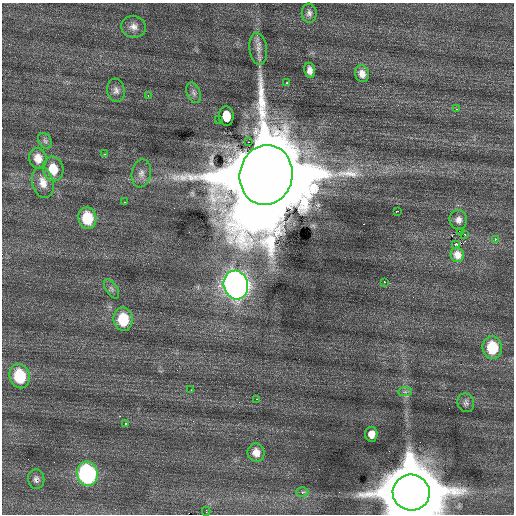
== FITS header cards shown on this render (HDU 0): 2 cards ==
NAXIS1  =                  512 / Axis length
NAXIS2  =                  512 / Axis length

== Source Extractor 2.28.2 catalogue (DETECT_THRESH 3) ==
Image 512 x 512 px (HDU 0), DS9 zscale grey, 1 PNG px = 1 image px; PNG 516 x 516 px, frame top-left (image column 1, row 512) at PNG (2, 3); each listed source drawn as its Kron ellipse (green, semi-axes under 4 px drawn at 4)
Background 1.25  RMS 0.94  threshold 2.82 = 3 sigma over >= 5 px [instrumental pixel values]
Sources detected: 47; all 47 listed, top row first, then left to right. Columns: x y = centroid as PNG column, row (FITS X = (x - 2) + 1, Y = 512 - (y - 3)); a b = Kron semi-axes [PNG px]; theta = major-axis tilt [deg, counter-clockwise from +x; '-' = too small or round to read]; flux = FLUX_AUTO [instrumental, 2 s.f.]
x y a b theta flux
309 13 9 7 -85 2.6e+02
133 27 12 11 - 4.6e+02
258 49 16 8 -83 5.1e+02
310 70 8 5 -81 3.6e+02
362 74 8 7 - 4.2e+02
287 83 3 2 - 5.4e+02
116 90 12 8 -81 2.9e+02
193 93 11 6 -66 2.1e+02
148 96 3 2 - 6.8e+01
456 109 4 3 - 6.6e+01
226 116 10 7 -86 5.8e+02
219 119 2 2 - 5.6e+01
45 141 8 6 -61 1.5e+02
248 142 3 2 - 5.3e+02
105 154 3 2 - 7.6e+01
38 158 10 8 -77 6.1e+02
53 169 12 10 -79 1.2e+03
141 173 14 9 79 4.0e+02
266 175 30 26 80 2.2e+06
43 182 16 10 -74 6.7e+02
124 202 3 2 - 8.0e+01
397 211 3 3 - 5.8e+02
87 218 11 9 -79 2.1e+03
458 220 10 9 - 3.3e+02
460 231 2 2 - 4.6e+03
465 235 3 2 - 8.7e+01
495 239 3 2 - 3.3e+02
455 244 3 3 - 2.9e+02
457 255 7 6 - 4.9e+02
384 282 2 2 - 4.0e+02
236 285 14 12 -76 5.3e+04
111 289 11 5 -56 1.9e+02
123 319 12 9 -83 2.0e+03
492 348 11 9 -85 2.2e+03
20 376 12 10 -76 2.6e+03
191 390 2 2 - 1.6e+02
405 392 7 4 0 1.5e+02
256 399 2 2 - 5.1e+02
466 403 9 8 - 2.1e+02
125 423 3 3 - 1.7e+02
371 434 7 6 - 4.2e+02
256 453 9 8 - 5.8e+02
87 474 12 10 -75 9.9e+03
36 479 9 8 - 2.5e+02
302 492 6 4 0 1.6e+02
411 493 18 18 - 1.1e+06
206 511 4 2 - 3.1e+02
At the frame edge (FLAGS 8, measured only in part): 1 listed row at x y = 411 493